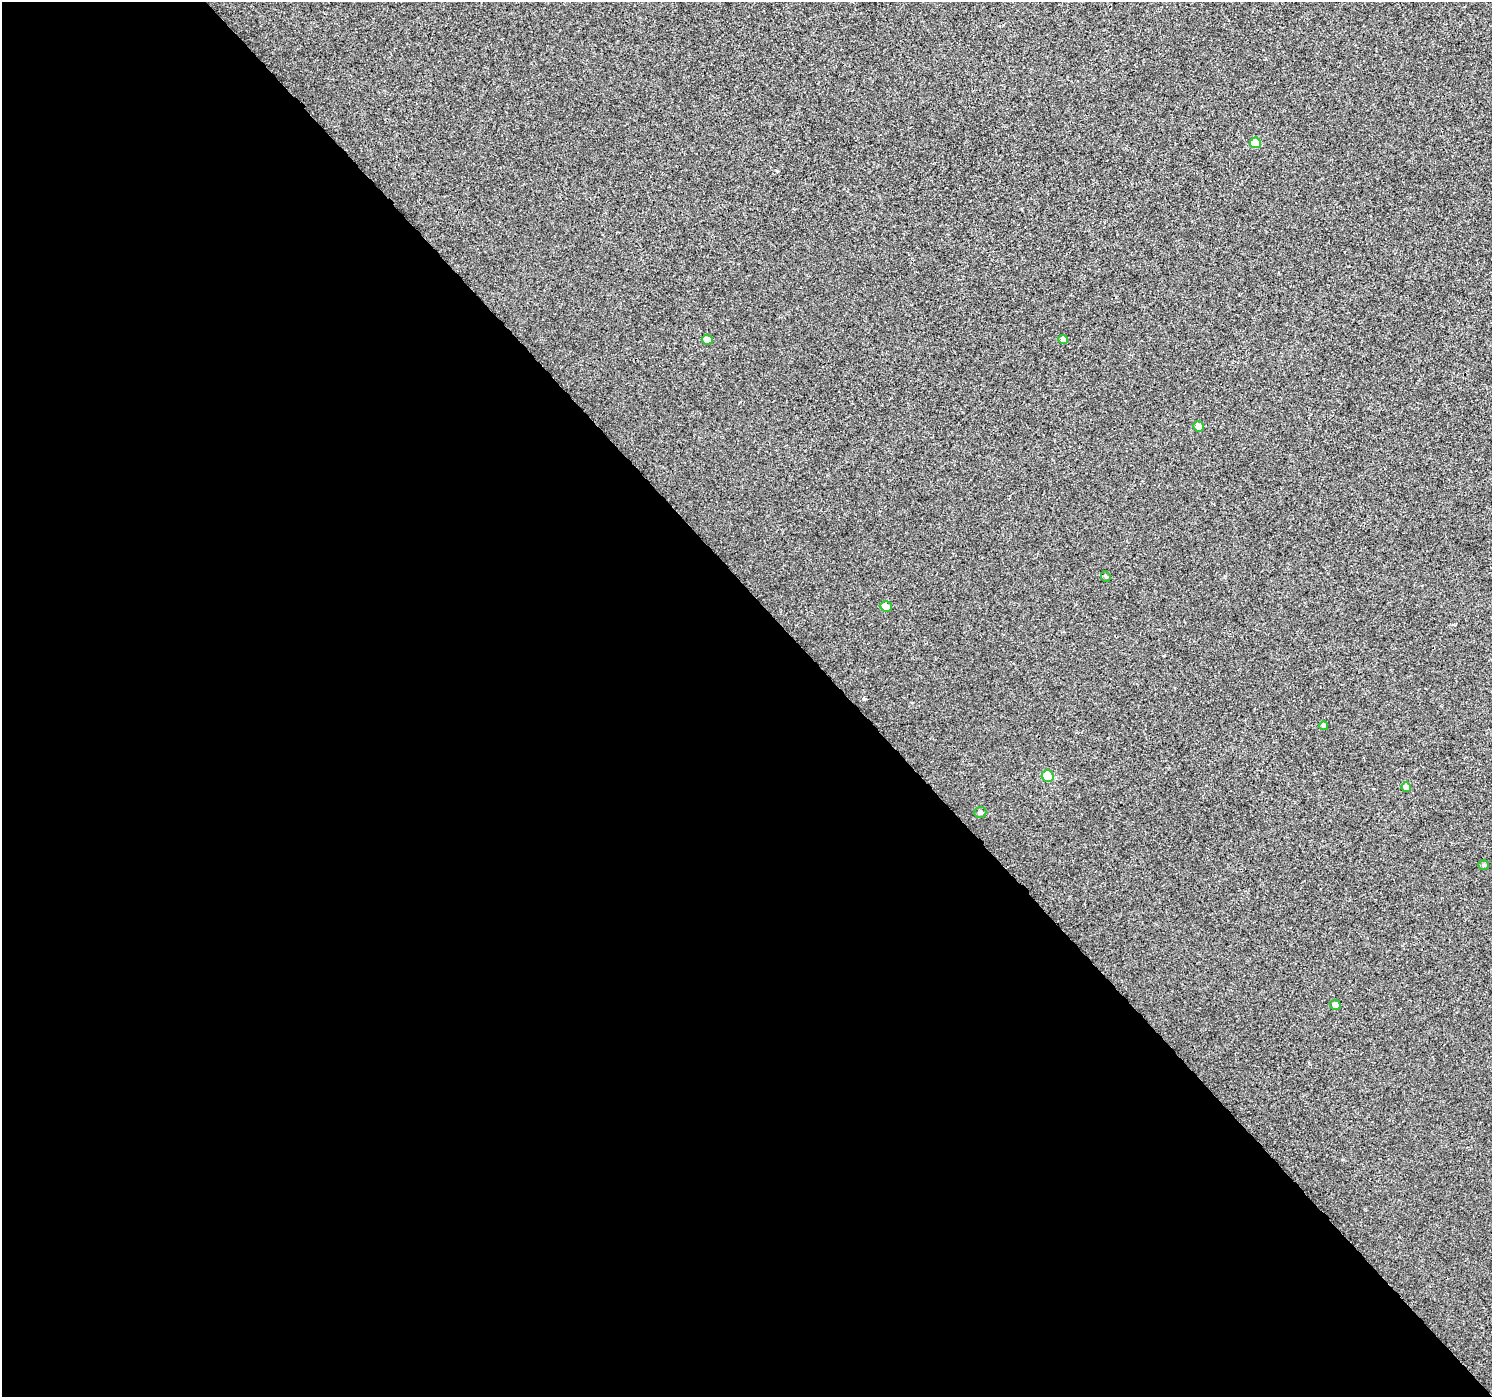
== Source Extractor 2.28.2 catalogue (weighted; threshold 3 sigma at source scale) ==
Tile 9 of 4 x 4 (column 1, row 3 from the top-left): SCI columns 52-1541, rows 1641-3035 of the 6057 x 6008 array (HDU 1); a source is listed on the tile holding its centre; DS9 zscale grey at full resolution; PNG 1494 x 1399 px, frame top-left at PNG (2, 2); each listed source drawn as its Kron ellipse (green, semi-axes under 4 px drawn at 4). Shown black and unused: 57% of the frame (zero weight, under 3 of 4 exposures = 5% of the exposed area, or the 3 px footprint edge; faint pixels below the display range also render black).
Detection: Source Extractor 2.28.2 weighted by HDU 2 'WHT'; one run over the whole footprint, this tile lists its part. Background -2.34e-04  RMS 0.0036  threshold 0.0163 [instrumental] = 3 sigma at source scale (4.5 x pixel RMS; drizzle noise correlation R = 1.50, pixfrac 1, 0.0396/0.0396 arcsec/px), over >= 5 px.
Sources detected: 12; all 12 listed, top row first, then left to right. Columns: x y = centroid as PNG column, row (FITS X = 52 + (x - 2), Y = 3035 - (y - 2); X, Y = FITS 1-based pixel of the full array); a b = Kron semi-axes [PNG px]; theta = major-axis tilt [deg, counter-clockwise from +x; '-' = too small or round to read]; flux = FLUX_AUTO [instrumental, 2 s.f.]
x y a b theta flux
1255 143 5 5 - 7.2
1063 339 5 4 - 1.9
707 340 5 5 - 4.5
1198 426 5 5 - 3.1
1106 576 6 4 -67 0.53
886 606 6 5 - 3.6
1324 726 4 4 - 1.3
1048 776 6 5 - 13
1406 787 5 5 - 2.7
980 812 6 5 - 1.1
1484 865 5 4 - 0.65
1335 1005 5 5 - 2.8
Unlisted compact peaks at least as high as the median listed source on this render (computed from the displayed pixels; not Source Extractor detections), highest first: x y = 864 699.